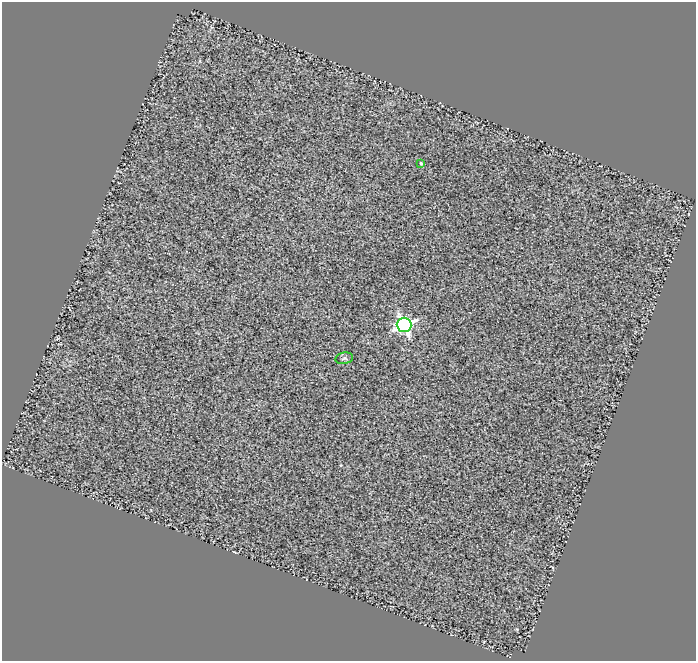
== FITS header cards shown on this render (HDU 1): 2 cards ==
NAXIS1  =                  694
NAXIS2  =                  659

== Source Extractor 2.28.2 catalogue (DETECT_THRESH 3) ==
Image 694 x 659 px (HDU 1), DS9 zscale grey, 1 PNG px = 1 image px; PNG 698 x 663 px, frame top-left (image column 1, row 659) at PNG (2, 2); each listed source drawn as its Kron ellipse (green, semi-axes under 4 px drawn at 4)
Background 0.71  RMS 0.74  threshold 2.23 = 3 sigma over >= 5 px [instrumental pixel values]
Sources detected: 3; all 3 listed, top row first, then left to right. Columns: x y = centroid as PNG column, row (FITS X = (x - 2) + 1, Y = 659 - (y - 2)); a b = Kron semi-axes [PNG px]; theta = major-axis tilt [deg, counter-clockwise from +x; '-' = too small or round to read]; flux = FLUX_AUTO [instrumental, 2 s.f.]
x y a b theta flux
421 163 4 3 - 59
404 325 7 7 - 15000
344 358 9 5 11 100